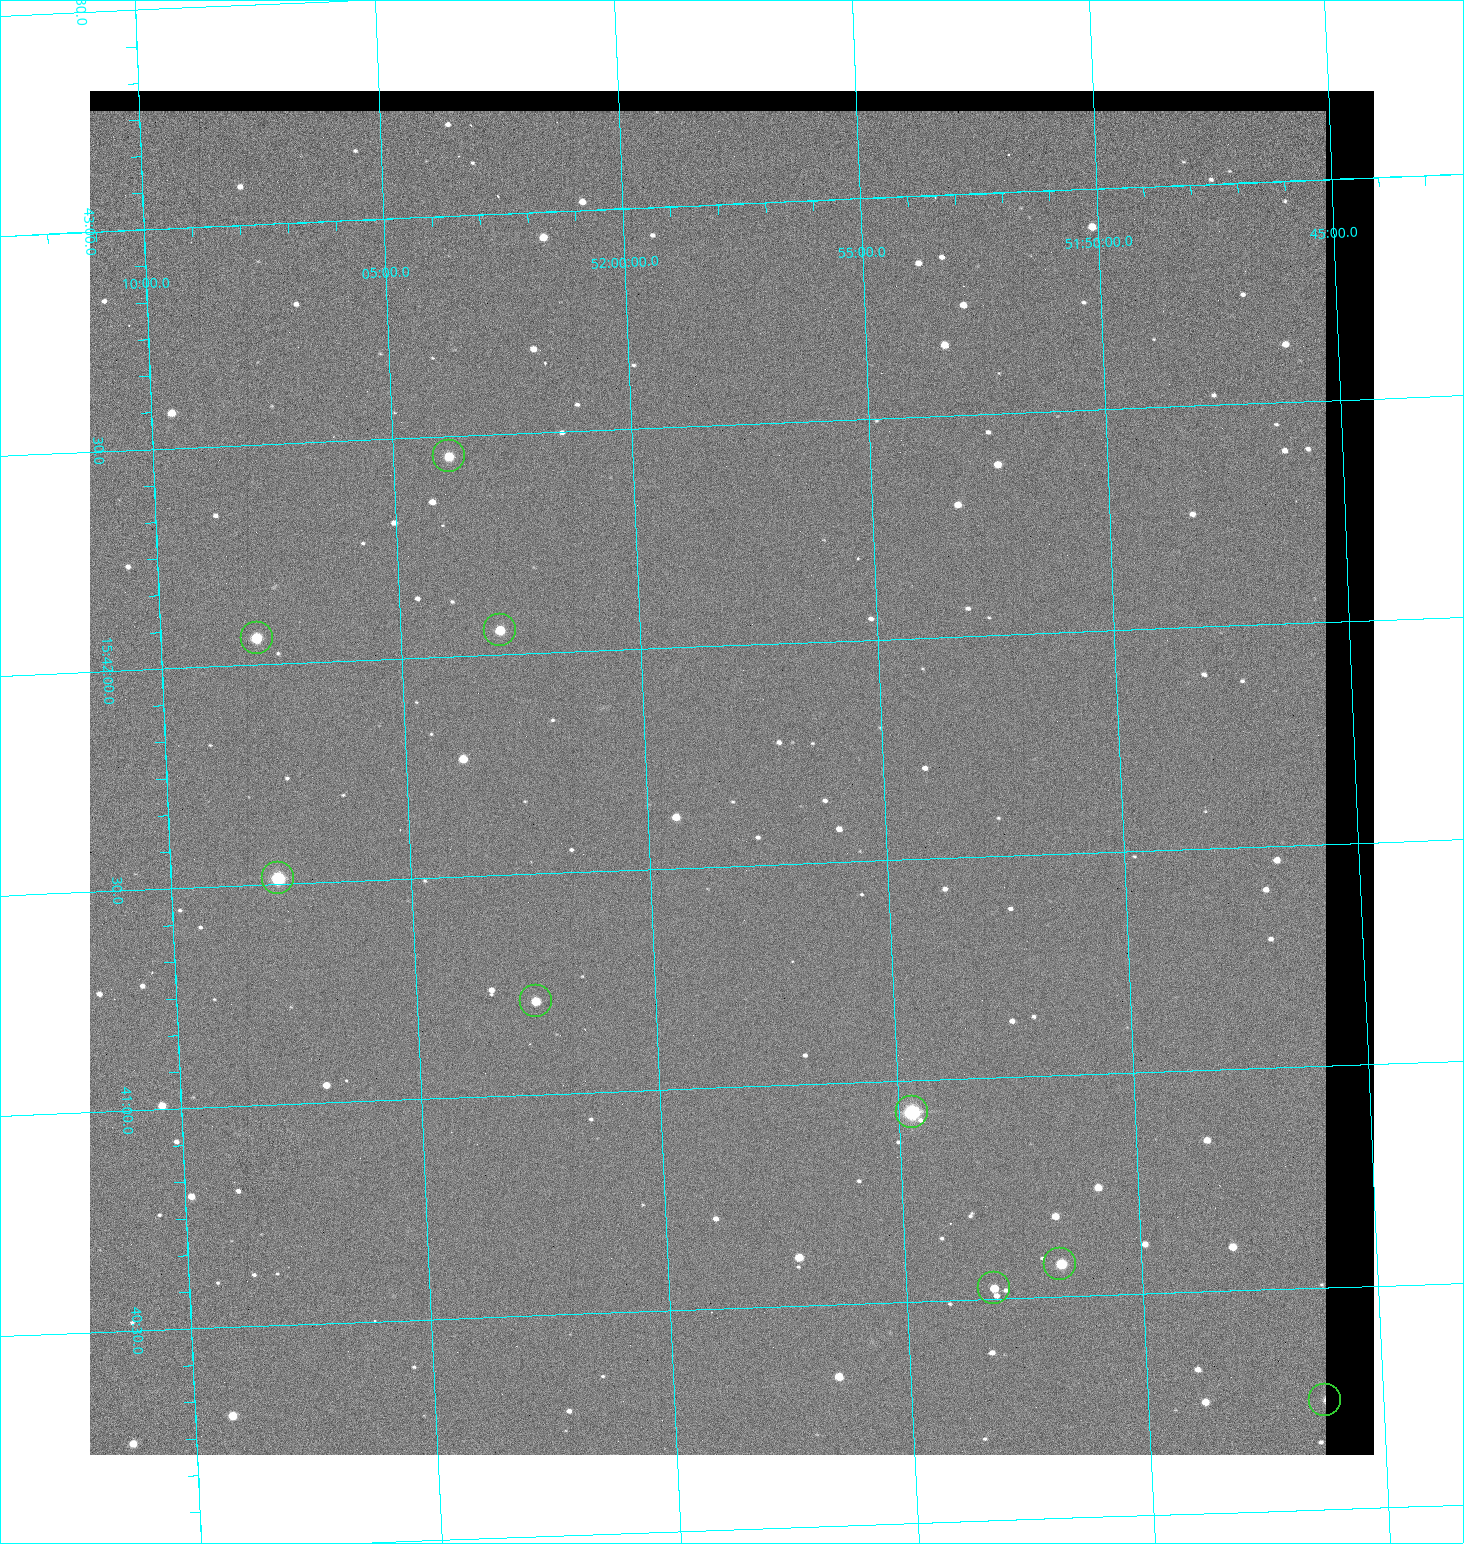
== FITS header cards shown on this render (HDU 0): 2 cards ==
NAXIS1  =                 1284 / length of data axis 1
NAXIS2  =                 1364 / length of data axis 2

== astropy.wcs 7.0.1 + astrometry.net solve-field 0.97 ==
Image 1284 x 1364 px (HDU 0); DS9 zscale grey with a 90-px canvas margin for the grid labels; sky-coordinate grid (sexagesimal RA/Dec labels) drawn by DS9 from the SOLVED WCS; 9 Tycho-2 reference stars matched to detected sources circled (green)
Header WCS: RA---TAN/DEC--TAN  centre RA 15:41:43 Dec +51:58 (235.43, +51.97 deg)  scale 1.26 arcsec/px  FOV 26.9' x 28.5'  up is +92 deg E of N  parity flipped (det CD > 0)
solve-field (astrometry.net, Tycho-2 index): VERIFIED the header's WCS against the Tycho-2 star catalogue (8 matches, 0 conflicts) and refined it, rather than solving blind
Solved WCS: RA---TAN-SIP/DEC--TAN-SIP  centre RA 15:41:43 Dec +51:58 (235.43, +51.97 deg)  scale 1.26 arcsec/px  FOV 27.0' x 28.6'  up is +92 deg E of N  parity flipped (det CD > 0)
The solver's refit moves the header's centre by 1 arcsec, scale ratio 1.005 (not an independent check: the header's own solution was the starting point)
Tycho-2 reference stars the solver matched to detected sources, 9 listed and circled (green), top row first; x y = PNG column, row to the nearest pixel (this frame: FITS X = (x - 90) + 1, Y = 1364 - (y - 91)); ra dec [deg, ICRS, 3 dp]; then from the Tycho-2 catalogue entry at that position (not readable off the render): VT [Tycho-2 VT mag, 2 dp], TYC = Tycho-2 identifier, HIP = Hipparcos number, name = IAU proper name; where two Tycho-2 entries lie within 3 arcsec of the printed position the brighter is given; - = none
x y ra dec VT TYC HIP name
449 456 235.614 +52.064 11.61 3489-1132-1 - -
500 630 235.514 +52.049 11.19 3489-1407-1 - -
257 638 235.515 +52.133 11.12 3489-1380-1 - -
278 878 235.378 +52.130 9.31 3489-1322-1 76850 -
536 1001 235.303 +52.042 11.52 3489-958-1 - -
912 1112 235.232 +51.912 9.59 3489-824-1 - -
1060 1264 235.143 +51.862 10.97 3489-1016-1 - -
994 1288 235.131 +51.886 12.29 3489-908-1 - -
1325 1400 235.062 +51.771 11.53 3489-1453-1 - -